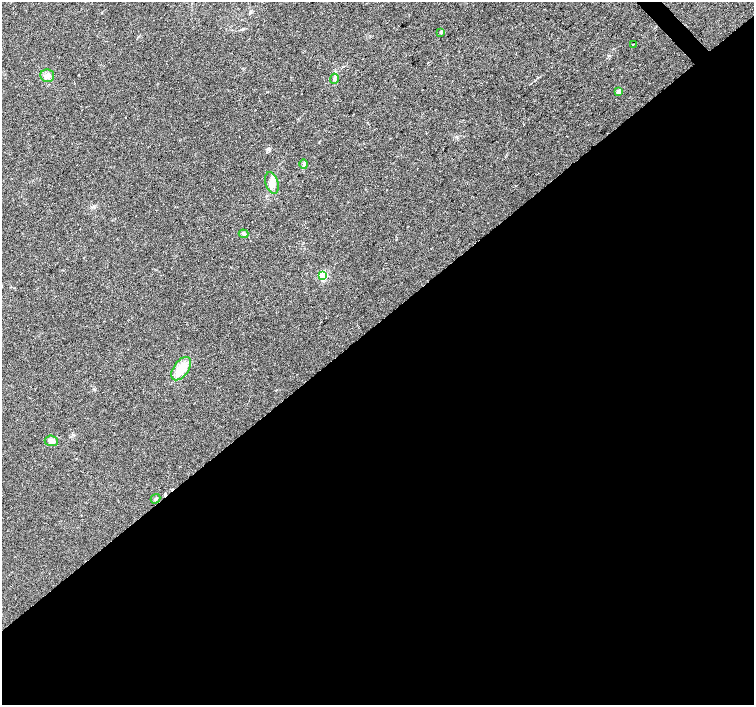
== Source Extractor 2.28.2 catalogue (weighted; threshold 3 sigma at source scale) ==
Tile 15 of 4 x 4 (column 3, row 4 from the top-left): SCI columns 3009-4511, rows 212-1617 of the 6013 x 5980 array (HDU 1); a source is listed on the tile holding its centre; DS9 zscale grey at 2 x 2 block average (1 PNG px = mean of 2 x 2 image px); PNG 756 x 707 px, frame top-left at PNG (2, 2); each listed source drawn as its Kron ellipse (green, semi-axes under 4 px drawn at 4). Shown black and unused: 55% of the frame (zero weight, under 2 of 3 exposures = <1% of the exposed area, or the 3 px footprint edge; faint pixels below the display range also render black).
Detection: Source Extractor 2.28.2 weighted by HDU 2 'WHT'; one run over the whole footprint, this tile lists its part. Background 0.0373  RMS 0.0076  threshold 0.0343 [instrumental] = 3 sigma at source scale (4.5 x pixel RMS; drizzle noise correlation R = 1.50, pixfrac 1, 0.0396/0.0396 arcsec/px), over >= 5 px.
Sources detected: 12; all 12 listed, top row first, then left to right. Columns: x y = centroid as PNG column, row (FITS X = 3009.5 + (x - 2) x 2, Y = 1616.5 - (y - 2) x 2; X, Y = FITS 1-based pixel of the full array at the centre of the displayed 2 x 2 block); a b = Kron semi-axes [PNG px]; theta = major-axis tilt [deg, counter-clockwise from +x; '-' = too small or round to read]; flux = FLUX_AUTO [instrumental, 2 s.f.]
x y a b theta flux
441 32 3 3 - 2.9
633 44 2 2 - 1.6
47 76 7 6 - 8.4
334 79 5 4 - 3.2
619 92 3 2 - 18
304 164 4 2 - 2
272 183 11 6 -74 14
243 234 5 3 - 2.9
323 276 3 3 - 140
181 369 13 7 55 36
51 441 6 5 - 8.3
156 499 5 3 - 2.4
Diffuse or blended objects may show on this block-average render without a row.